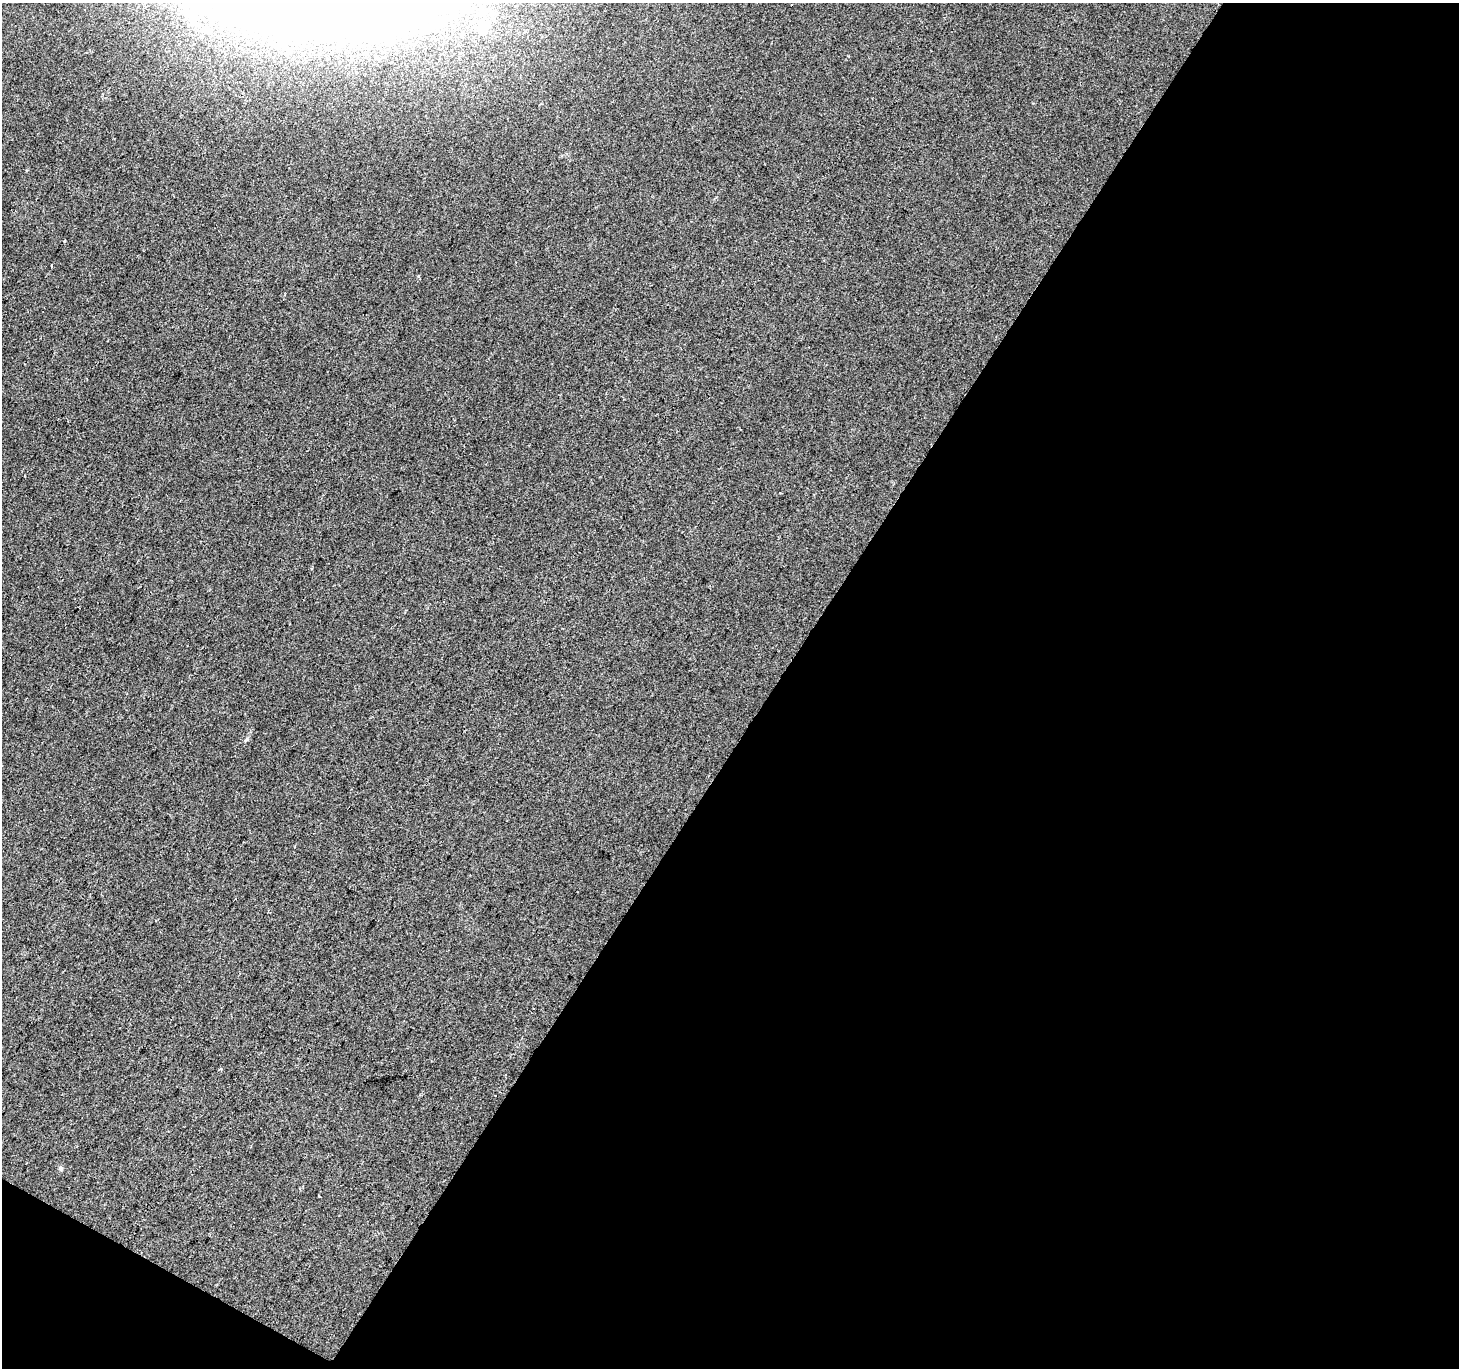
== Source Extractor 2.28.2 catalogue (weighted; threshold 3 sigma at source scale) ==
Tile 4 of 2 x 2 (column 2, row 2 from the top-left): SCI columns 1458-2914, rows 120-1485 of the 2914 x 2950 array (HDU 1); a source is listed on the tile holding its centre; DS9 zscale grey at full resolution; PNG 1461 x 1370 px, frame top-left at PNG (2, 3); no overlay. Shown black and unused: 49% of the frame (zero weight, under 2 of 3 exposures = <1% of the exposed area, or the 3 px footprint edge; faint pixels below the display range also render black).
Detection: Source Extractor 2.28.2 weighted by HDU 2 'WHT'; one run over the whole footprint, this tile lists its part. Background 0.0624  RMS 0.014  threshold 0.063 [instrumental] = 3 sigma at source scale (4.5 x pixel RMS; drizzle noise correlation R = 1.50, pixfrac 1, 0.0396/0.0396 arcsec/px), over >= 5 px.
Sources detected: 9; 2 cosmic-ray / hot-pixel residue — not listed; the other 7 listed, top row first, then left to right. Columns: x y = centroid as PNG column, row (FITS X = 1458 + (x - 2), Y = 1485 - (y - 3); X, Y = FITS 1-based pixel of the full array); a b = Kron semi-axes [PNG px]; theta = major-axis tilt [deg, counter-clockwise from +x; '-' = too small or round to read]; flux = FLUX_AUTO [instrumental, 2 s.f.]
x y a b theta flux
186 4 16 9 60 20
485 27 14 10 -81 15
52 266 3 3 - 3
247 739 6 4 70 2
534 1008 3 3 - 7.1
221 1068 3 3 - 2.5
60 1168 6 5 - 2.3
Isophote crosses this tile's border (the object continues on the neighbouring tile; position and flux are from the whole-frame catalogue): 1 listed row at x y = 186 4